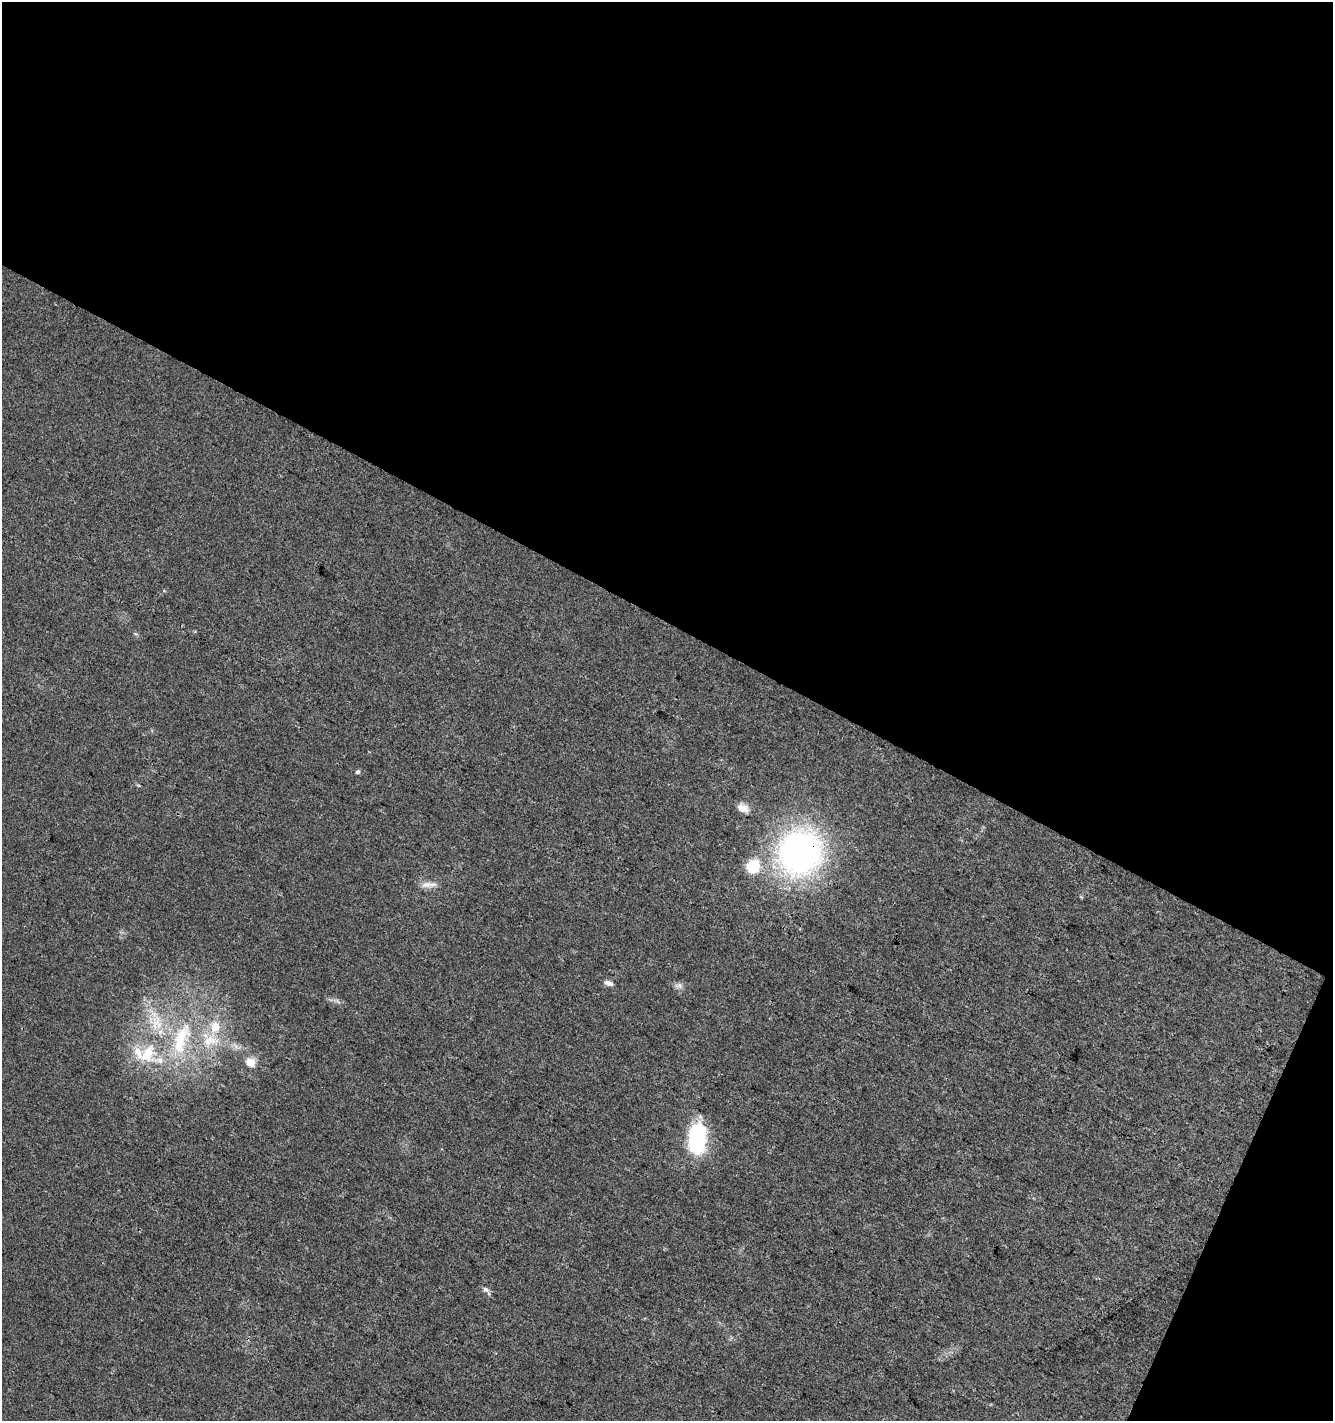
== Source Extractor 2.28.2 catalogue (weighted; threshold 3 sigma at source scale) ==
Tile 2 of 2 x 2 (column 2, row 1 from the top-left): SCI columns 1436-2766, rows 1422-2840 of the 2890 x 2841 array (HDU 1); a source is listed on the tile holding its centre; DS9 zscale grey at full resolution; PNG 1335 x 1423 px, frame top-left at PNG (2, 2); no overlay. Shown black and unused: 46% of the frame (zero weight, under 3 of 4 exposures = <1% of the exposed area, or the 3 px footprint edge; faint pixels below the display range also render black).
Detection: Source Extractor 2.28.2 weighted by HDU 2 'WHT'; one run over the whole footprint, this tile lists its part. Background 0.0246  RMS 0.0047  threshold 0.0213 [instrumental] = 3 sigma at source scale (4.5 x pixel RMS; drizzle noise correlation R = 1.50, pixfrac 1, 0.0396/0.0396 arcsec/px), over >= 5 px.
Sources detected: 17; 2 inside a brighter listed object's ellipse — not listed separately; the other 15 listed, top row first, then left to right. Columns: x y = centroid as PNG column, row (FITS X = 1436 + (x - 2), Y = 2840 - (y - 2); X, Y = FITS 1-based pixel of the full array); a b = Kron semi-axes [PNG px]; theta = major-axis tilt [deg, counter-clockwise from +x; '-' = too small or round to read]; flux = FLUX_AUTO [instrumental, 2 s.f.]
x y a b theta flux
357 772 6 5 - 0.78
743 808 13 9 -21 4.4
800 852 40 36 58 170
753 866 15 13 57 14
428 884 22 6 1 3.3
608 983 10 5 -17 1.9
679 985 9 6 -72 1.6
158 1023 14 7 -66 5.3
215 1027 14 12 -85 7.8
181 1039 54 20 72 32
210 1040 27 13 1 13
147 1054 27 14 59 14
250 1062 10 8 -36 5.7
697 1139 26 15 88 50
485 1289 8 6 -42 1.5
Overlapping masked pixels (flux is a lower limit): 1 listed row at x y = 800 852
Unlisted compact peaks at least as high as the median listed source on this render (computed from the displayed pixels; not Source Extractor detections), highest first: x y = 136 634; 1081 897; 164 591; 338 1002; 139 786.